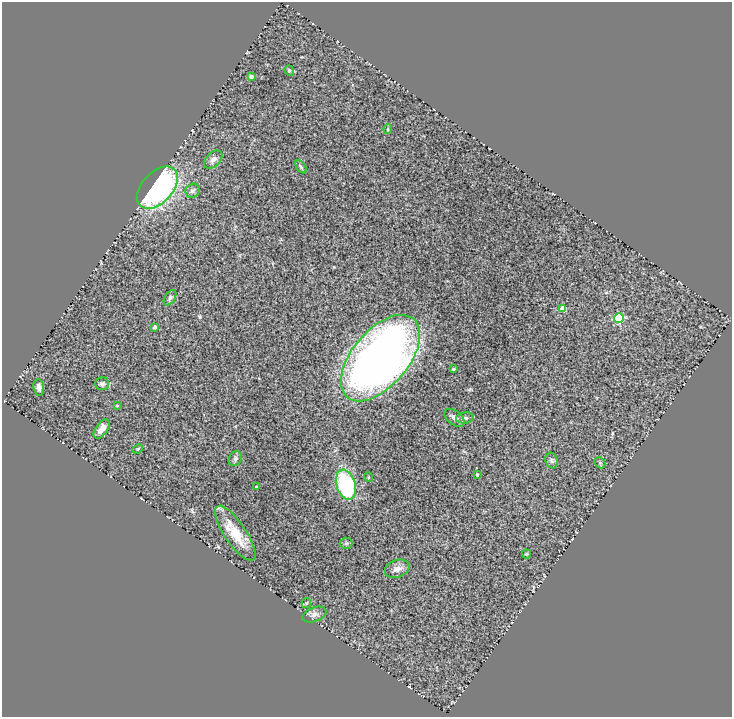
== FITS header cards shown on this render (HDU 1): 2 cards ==
NAXIS1  =                  730
NAXIS2  =                  715

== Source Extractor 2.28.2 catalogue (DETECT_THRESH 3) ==
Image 730 x 715 px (HDU 1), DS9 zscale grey, 1 PNG px = 1 image px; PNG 734 x 719 px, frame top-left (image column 1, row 715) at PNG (2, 2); each listed source drawn as its Kron ellipse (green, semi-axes under 4 px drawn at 4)
Background 2.09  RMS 0.11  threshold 0.34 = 3 sigma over >= 5 px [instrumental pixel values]
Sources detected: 33; all 33 listed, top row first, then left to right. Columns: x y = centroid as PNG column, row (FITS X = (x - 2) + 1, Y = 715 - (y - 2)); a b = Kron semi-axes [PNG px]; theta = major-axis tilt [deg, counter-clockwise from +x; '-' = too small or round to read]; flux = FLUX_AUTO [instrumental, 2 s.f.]
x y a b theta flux
289 71 5 4 - 10
251 77 4 3 - 28
388 129 5 3 - 8.3
213 159 11 7 46 35
301 167 7 3 -55 10
157 188 25 15 47 1400
193 191 7 6 - 22
170 298 8 5 58 17
563 309 4 4 - 160
619 318 5 4 - 490
155 327 4 3 - 11
380 358 51 28 50 5300
454 369 3 2 - 8.2
102 384 7 6 - 18
39 387 8 5 -82 26
117 406 3 3 - 8.9
454 418 11 7 -38 31
465 418 9 5 7 20
102 429 11 6 55 60
138 449 5 4 - 9.4
235 459 8 6 60 20
552 461 8 6 -71 18
600 463 6 4 -46 12
477 475 4 3 - 16
368 477 5 3 - 5.9
346 485 15 9 -73 690
256 487 3 2 - 4.3
235 533 32 11 -56 200
346 543 6 5 - 14
526 554 4 4 - 8.8
397 569 13 8 20 45
306 603 5 4 - 9.3
314 615 12 7 21 32